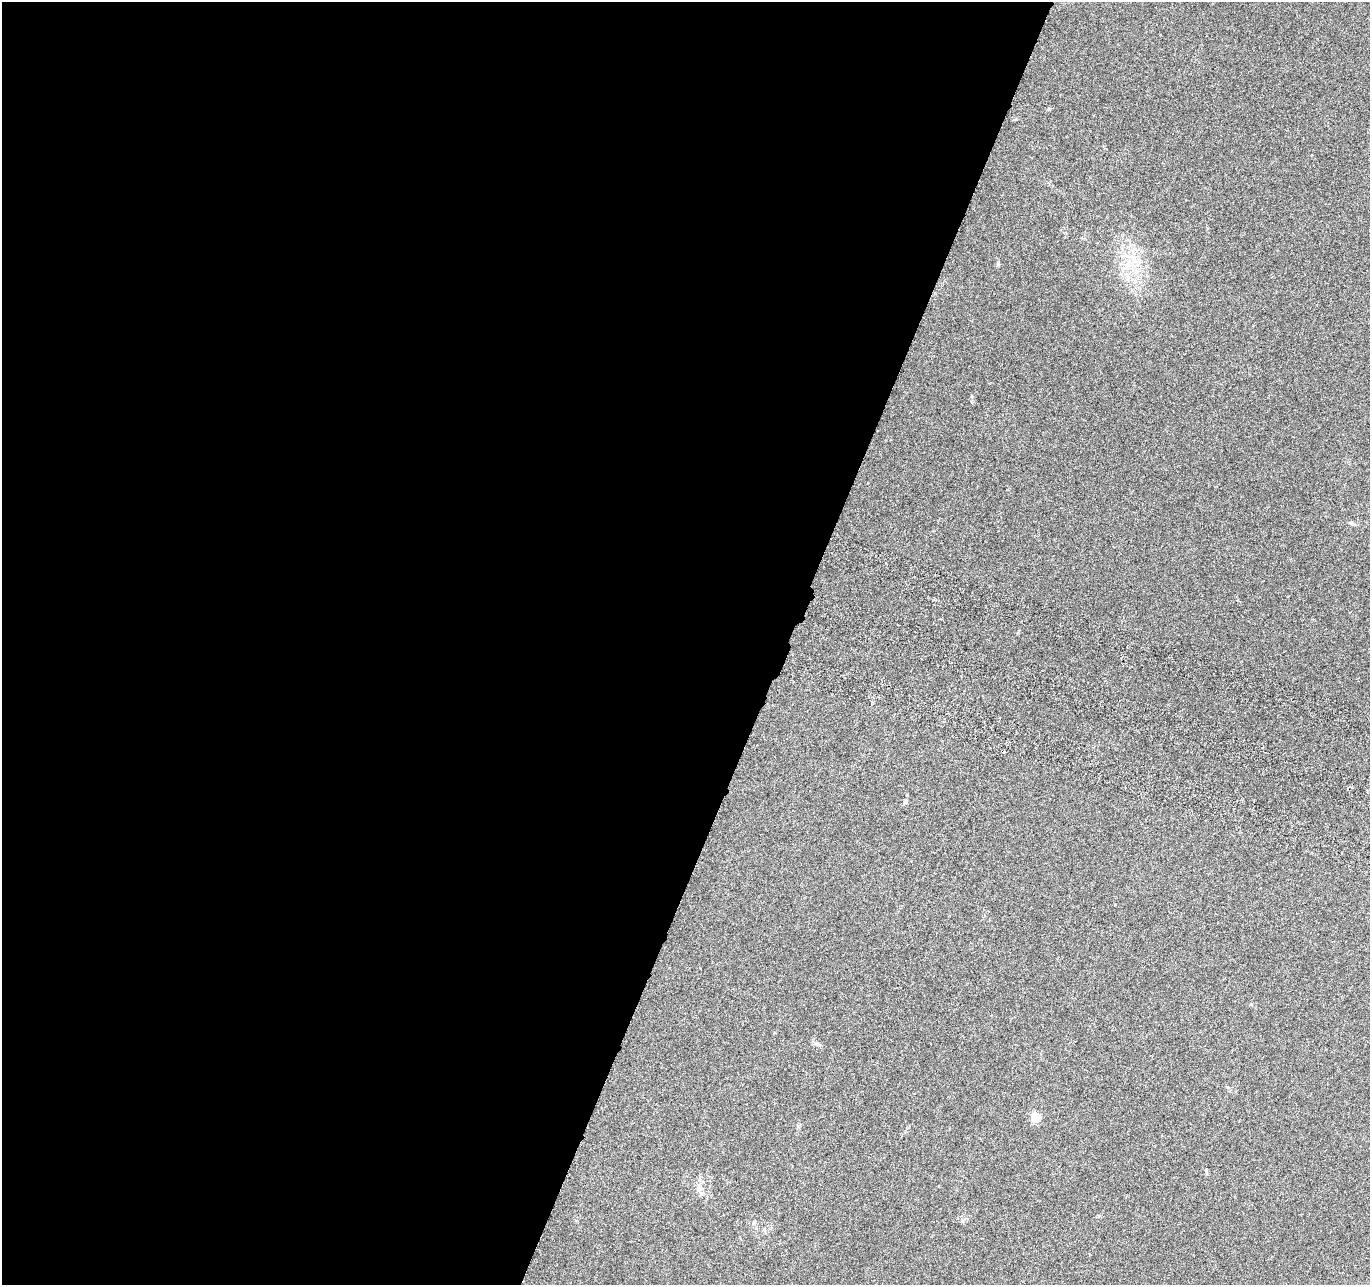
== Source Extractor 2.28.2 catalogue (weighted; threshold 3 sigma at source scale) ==
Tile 5 of 4 x 4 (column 1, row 2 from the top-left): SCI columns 23-1390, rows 2834-4116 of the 5526 x 5730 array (HDU 1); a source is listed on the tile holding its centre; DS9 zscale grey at full resolution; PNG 1372 x 1287 px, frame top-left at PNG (2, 2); no overlay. Shown black and unused: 57% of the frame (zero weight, under 3 of 6 exposures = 3% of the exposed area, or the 3 px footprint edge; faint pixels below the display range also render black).
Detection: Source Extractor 2.28.2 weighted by HDU 2 'WHT'; one run over the whole footprint, this tile lists its part. Background 0.02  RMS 0.0034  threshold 0.0141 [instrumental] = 3 sigma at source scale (4.09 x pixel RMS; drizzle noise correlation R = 1.36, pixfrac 0.8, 0.0396/0.0396 arcsec/px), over >= 5 px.
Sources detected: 9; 1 cosmic-ray / hot-pixel residue — not listed; the other 8 listed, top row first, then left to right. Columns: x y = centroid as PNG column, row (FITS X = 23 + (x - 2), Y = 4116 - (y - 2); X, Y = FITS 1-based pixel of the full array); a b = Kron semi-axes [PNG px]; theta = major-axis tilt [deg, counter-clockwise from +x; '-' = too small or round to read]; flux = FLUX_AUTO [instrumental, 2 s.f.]
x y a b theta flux
1132 263 18 15 51 7.2
998 264 6 5 - 0.53
1351 523 5 5 - 0.47
906 802 6 5 - 0.57
817 1044 13 4 -16 0.76
1035 1117 7 7 - 5.5
1206 1171 6 4 -88 0.37
698 1188 10 8 69 1.7